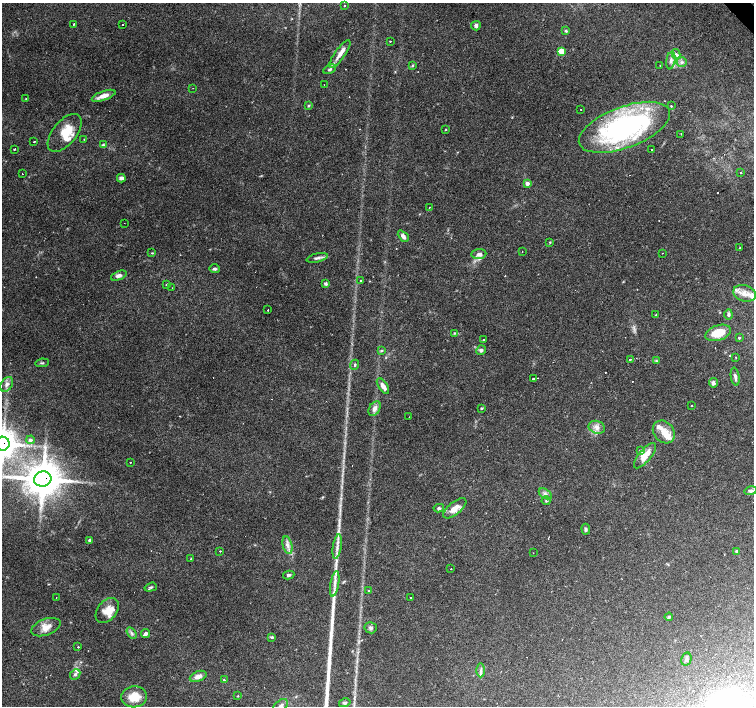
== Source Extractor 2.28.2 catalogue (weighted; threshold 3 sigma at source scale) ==
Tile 10 of 4 x 4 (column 2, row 3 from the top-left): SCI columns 1509-3011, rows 1622-3029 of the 6018 x 5993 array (HDU 1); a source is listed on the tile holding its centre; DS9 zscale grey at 2 x 2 block average (1 PNG px = mean of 2 x 2 image px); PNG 756 x 708 px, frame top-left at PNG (2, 3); each listed source drawn as its Kron ellipse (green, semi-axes under 4 px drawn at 4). Shown black and unused: <1% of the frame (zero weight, under 2 of 3 exposures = <1% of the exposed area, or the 3 px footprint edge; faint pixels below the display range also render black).
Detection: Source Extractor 2.28.2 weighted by HDU 2 'WHT'; one run over the whole footprint, this tile lists its part. Background 0.067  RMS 0.0058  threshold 0.0263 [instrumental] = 3 sigma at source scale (4.5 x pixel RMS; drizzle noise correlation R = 1.50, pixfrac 1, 0.0396/0.0396 arcsec/px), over >= 5 px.
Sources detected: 149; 16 cosmic-ray / hot-pixel residue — neither listed nor drawn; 14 inside a brighter listed object's ellipse — not listed separately; the other 119 listed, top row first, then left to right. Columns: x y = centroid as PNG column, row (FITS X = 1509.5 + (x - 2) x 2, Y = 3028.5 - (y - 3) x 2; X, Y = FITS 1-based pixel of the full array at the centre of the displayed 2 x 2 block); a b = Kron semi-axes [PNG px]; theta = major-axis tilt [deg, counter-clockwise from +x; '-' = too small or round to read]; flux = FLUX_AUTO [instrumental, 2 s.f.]
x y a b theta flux
344 6 2 2 - 8.6
73 24 2 2 - 1.3
123 24 2 2 - 3
476 26 5 4 - 3.8
566 31 3 3 - 1.5
390 41 2 2 - 2.8
561 51 3 3 - 21
340 54 16 5 54 11
676 54 5 4 - 3.4
671 60 9 4 82 5.8
682 62 5 5 - 3.8
412 65 3 3 - 1.6
660 65 2 2 - 0.65
330 69 7 3 25 3
324 85 2 2 - 0.44
193 88 2 2 - 1.5
104 96 12 4 19 13
26 98 2 2 - 0.65
309 106 4 3 - 1.5
671 106 3 2 - 0.88
581 109 2 2 - 2.2
624 127 48 20 20 310
446 130 3 2 - 0.89
65 133 22 12 51 29
681 134 2 2 - 1.2
84 139 2 2 - 0.7
34 142 2 2 - 4.1
103 145 4 3 - 1.5
14 149 2 2 - 2.5
651 149 2 2 - 1.5
741 172 2 2 - 3.9
22 174 2 2 - 14
121 178 4 3 - 5.5
527 183 4 4 - 4.6
429 207 2 2 - 1.2
124 223 2 2 - 0.89
403 236 6 4 -46 5.5
550 242 3 2 - 0.9
740 248 2 2 - 4.6
522 251 2 2 - 2.1
152 253 3 2 - 1.1
662 253 2 2 - 0.79
479 254 7 5 5 4.9
317 258 11 4 14 4.4
214 269 5 3 - 2.5
119 276 8 4 23 5.5
361 281 2 2 - 1.6
166 284 2 2 - 1.3
326 284 4 3 - 2.4
172 288 2 2 - 0.63
745 293 12 8 -16 14
268 310 2 2 - 15
728 314 5 4 - 2.9
656 315 2 2 - 2
454 333 4 3 - 1.6
718 333 13 7 19 28
739 338 3 2 - 1.4
483 339 2 2 - 3.3
381 350 4 3 - 1.5
481 350 5 4 - 3.3
736 357 2 2 - 0.76
630 359 2 2 - 6.9
656 361 3 2 - 1.3
42 363 7 2 8 1.8
355 365 5 3 - 1.8
735 377 9 3 -80 3.5
533 379 2 2 - 21
713 383 5 4 - 3.5
7 384 8 5 56 5.6
383 386 9 4 -56 7.8
691 406 2 2 - 1.3
482 408 2 2 - 2.7
375 409 8 5 59 6.6
409 417 2 2 - 0.7
597 427 8 6 -20 7.6
664 432 12 10 -50 17
31 440 4 4 - 2.4
2 444 7 7 - 1900
640 451 3 2 - 6.7
645 456 15 6 50 18
130 462 2 2 - 2.3
43 479 9 7 12 3900
751 491 6 4 14 3.5
545 494 7 4 -32 4.5
546 501 4 3 - 1.9
439 508 5 4 - 2.6
455 508 14 6 39 13
586 529 5 4 - 2.6
90 540 4 3 - 3.3
287 545 9 4 -78 6.3
337 547 12 3 81 6.7
220 551 2 2 - 1.4
737 551 3 3 - 2.1
533 553 2 2 - 0.44
191 558 2 2 - 1.5
451 568 2 2 - 2.3
289 575 6 4 9 2.6
335 584 13 3 80 7.5
151 587 6 3 17 1.9
369 591 3 2 - 2
56 597 2 2 - 0.99
410 598 2 2 - 1.4
107 611 14 9 52 15
669 617 4 4 - 1.6
46 627 15 8 20 14
371 628 6 5 - 3.8
131 633 6 4 -59 3.2
145 634 4 3 - 4.7
272 637 4 3 - 2.1
78 647 2 2 - 2.7
686 659 6 5 - 3.4
481 670 7 2 -89 2.7
75 674 6 4 46 3.7
198 676 9 5 21 9
224 680 2 2 - 1.7
238 696 3 2 - 0.82
134 697 13 10 6 22
345 703 6 4 14 2.5
281 706 8 5 41 6
Overlapping masked pixels (flux is a lower limit): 2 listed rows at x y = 2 444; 43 479
Isophote crosses this tile's border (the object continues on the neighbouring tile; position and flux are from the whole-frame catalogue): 2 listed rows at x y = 2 444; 281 706
Diffuse or blended objects may show on this block-average render without a row.